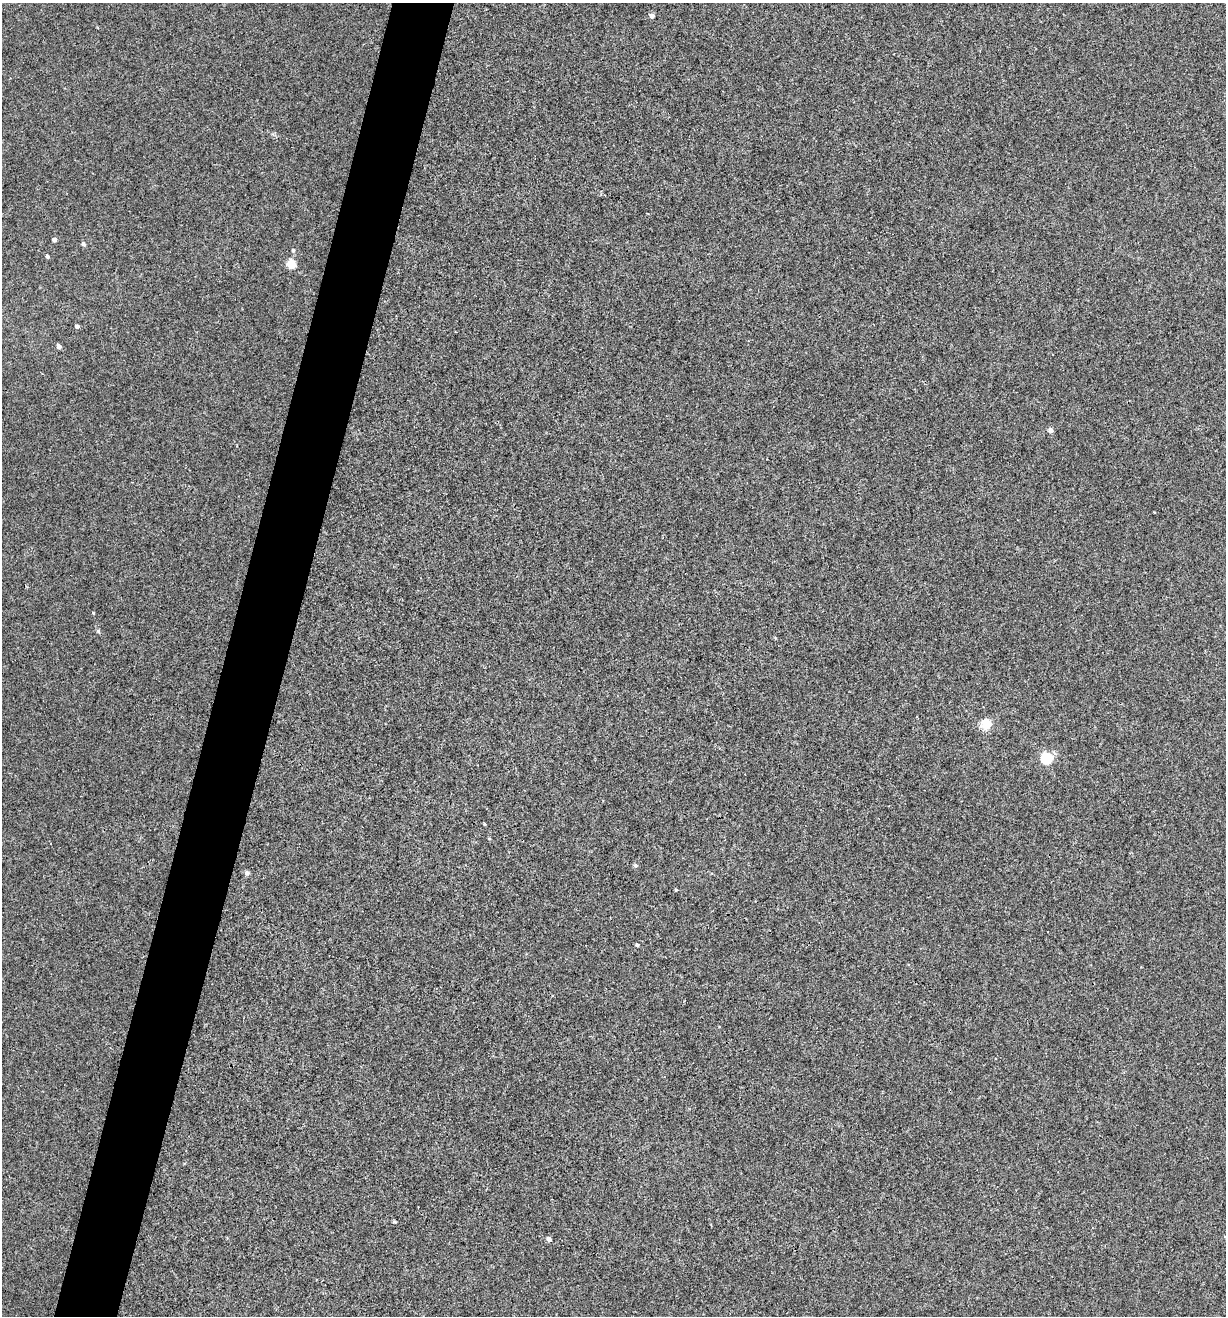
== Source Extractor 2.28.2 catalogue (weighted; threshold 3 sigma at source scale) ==
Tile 7 of 4 x 4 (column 3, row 2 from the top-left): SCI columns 2572-3795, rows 2632-3945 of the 5271 x 5259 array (HDU 1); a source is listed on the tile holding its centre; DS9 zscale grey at full resolution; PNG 1228 x 1318 px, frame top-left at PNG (2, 3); no overlay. Shown black and unused: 5% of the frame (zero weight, under 3 of 4 exposures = <1% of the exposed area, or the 3 px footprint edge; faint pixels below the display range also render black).
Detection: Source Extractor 2.28.2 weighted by HDU 2 'WHT'; one run over the whole footprint, this tile lists its part. Background 0.00115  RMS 0.0035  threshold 0.016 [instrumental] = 3 sigma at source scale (4.5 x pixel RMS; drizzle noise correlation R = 1.50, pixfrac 1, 0.05/0.05 arcsec/px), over >= 5 px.
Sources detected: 21; all 21 listed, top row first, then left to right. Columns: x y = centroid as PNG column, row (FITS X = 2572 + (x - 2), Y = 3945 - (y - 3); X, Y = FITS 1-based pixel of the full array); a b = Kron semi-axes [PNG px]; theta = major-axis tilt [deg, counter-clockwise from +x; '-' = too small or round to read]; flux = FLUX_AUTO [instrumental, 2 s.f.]
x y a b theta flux
652 16 5 4 - 1.5
54 239 4 4 - 1.3
83 244 5 4 - 0.87
293 250 5 4 - 0.59
47 256 4 4 - 0.69
291 264 5 5 - 12
77 326 4 4 - 0.88
58 346 5 4 - 1.5
1050 430 5 5 - 1.6
1154 512 3 3 - 0.41
93 613 4 3 - 0.27
98 631 5 5 - 0.55
986 723 15 14 - 4.2
1046 758 6 6 - 28
484 824 4 3 - 0.32
635 865 6 5 - 0.57
247 873 5 5 - 1.1
676 890 3 3 - 0.37
637 945 4 4 - 0.52
394 1222 4 4 - 0.44
549 1239 5 5 - 1.2